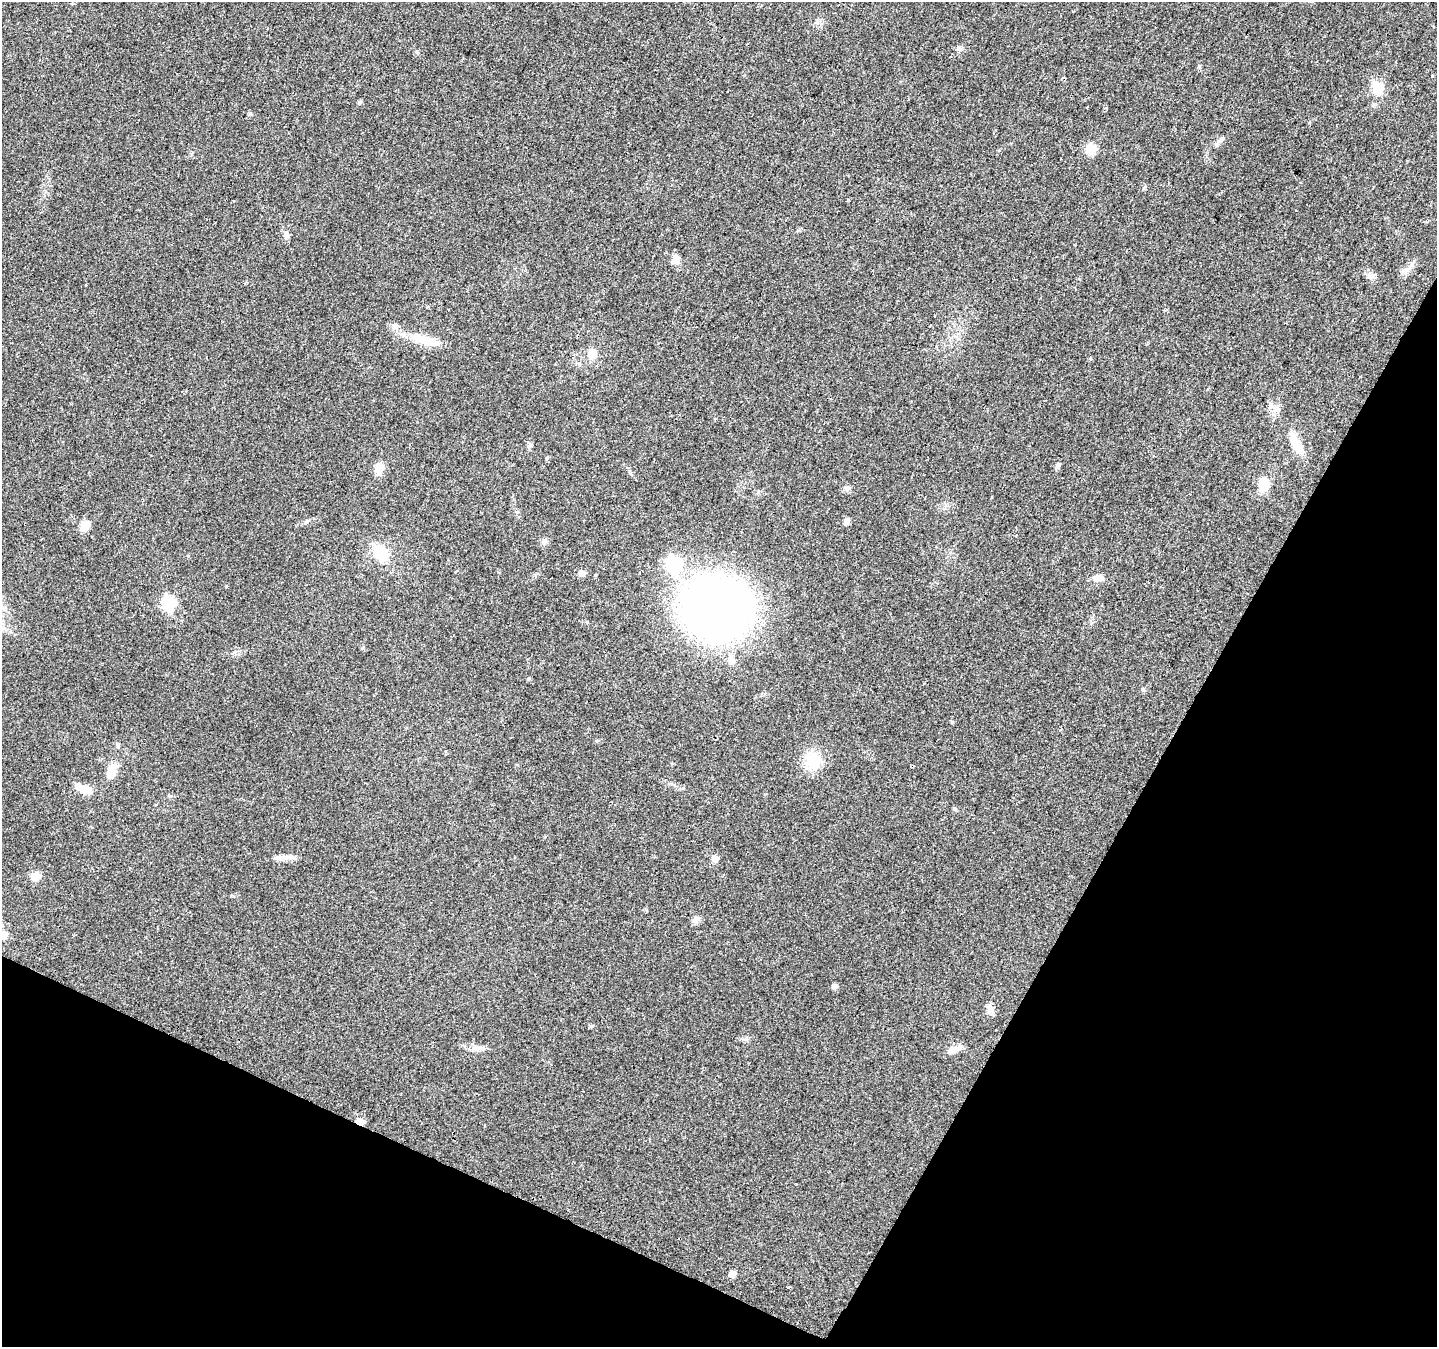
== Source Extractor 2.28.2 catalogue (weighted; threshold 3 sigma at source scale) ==
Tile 15 of 4 x 4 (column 3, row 4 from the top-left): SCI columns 2895-4329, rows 296-1640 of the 5781 x 5906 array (HDU 1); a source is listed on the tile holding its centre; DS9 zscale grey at full resolution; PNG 1439 x 1349 px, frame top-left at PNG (2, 2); no overlay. Shown black and unused: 25% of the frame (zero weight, under 2 of 3 exposures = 2% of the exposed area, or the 3 px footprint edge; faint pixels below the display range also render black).
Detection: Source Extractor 2.28.2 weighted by HDU 2 'WHT'; one run over the whole footprint, this tile lists its part. Background 0.0588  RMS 0.008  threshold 0.0362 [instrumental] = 3 sigma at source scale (4.5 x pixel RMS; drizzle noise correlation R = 1.50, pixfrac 1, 0.0396/0.0396 arcsec/px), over >= 5 px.
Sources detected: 49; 1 inside a brighter object's white glare — not listed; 1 inside a brighter listed object's ellipse — not listed separately; the other 47 listed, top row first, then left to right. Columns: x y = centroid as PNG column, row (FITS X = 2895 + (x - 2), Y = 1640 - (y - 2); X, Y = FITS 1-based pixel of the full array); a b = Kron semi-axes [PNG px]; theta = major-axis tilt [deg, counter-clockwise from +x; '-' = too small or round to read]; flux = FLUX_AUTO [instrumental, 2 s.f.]
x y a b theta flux
1431 76 3 3 - 3.3
1377 88 13 11 -65 16
360 102 6 5 - 1.4
1220 140 16 5 41 3.2
1091 148 13 10 -65 11
1144 188 7 3 53 0.94
286 234 9 7 89 3.5
676 259 11 8 80 5.8
1404 271 11 8 61 4
1371 276 11 7 3 3.4
394 326 7 7 - 4.1
425 340 33 13 -16 18
592 354 11 10 - 8.1
1091 359 3 3 - 2.5
1296 444 29 11 -60 15
530 445 8 5 44 1.7
547 458 5 5 - 1.1
1058 466 6 5 - 3.1
379 468 13 9 81 8.4
1264 484 11 9 -85 19
846 488 6 6 - 1.9
847 521 7 6 - 4.3
85 525 11 10 - 8.2
544 542 9 6 40 2.3
381 552 17 13 -59 24
673 564 7 6 - 140
582 573 7 6 - 3.9
1098 578 14 8 3 5.5
169 603 7 6 - 100
716 608 57 50 -27 510
2 628 7 4 -19 1.7
731 660 17 9 88 6.9
529 679 6 4 -90 0.89
1143 689 5 5 - 1.1
813 761 17 15 68 24
112 771 18 10 69 12
85 789 15 10 -15 10
287 857 20 5 1 5
715 858 5 5 - 9.1
36 876 12 10 19 6.3
696 920 11 7 64 3.1
3 935 8 7 - 6.6
834 986 5 5 - 4
990 1009 14 8 -79 4.4
953 1050 18 8 24 6.5
360 1122 5 4 - 21
732 1274 5 5 - 8.3
Overlapping masked pixels (flux is a lower limit): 1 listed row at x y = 360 1122
Isophote crosses this tile's border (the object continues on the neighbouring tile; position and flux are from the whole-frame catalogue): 2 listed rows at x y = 2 628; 3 935
Unlisted compact peaks at least as high as the median listed source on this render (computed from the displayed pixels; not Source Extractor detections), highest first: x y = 1199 66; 250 114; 1374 104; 226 586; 959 49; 363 648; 233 896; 587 622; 417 51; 788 1287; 592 1026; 1309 123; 952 721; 597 741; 517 512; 170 796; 955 809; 746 1039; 683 788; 1106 108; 630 473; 483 1048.